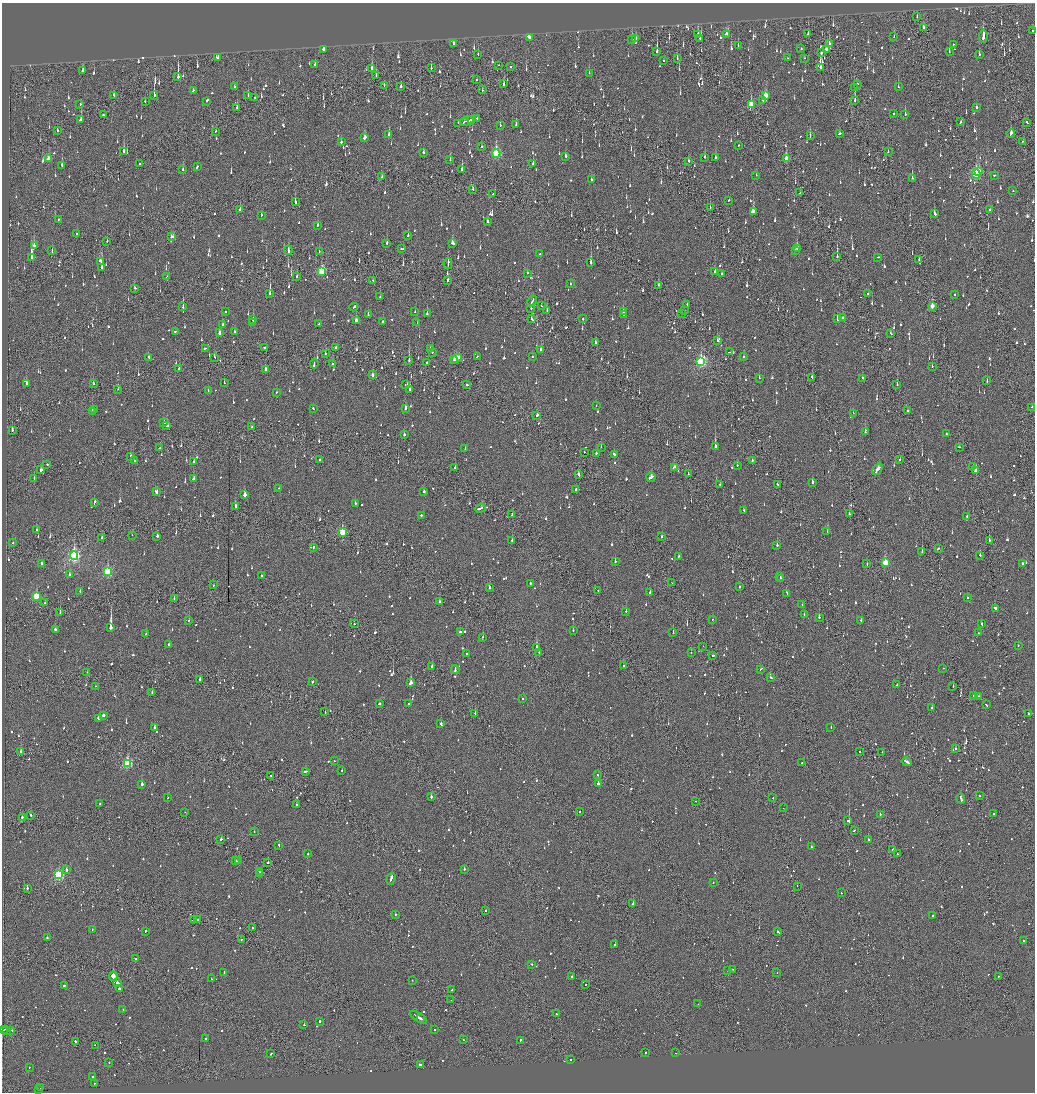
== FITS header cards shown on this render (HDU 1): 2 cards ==
NAXIS1  =                 2065
NAXIS2  =                 2180

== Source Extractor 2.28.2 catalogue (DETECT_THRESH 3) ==
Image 2065 x 2180 px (HDU 1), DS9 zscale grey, zoomed out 1/2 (1 PNG px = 2 x 2 image px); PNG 1037 x 1094 px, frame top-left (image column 1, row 2179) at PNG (2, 3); each listed source drawn as its Kron ellipse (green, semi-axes under 4 px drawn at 4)
Background -0.12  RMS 0.074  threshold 0.221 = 3 sigma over >= 5 px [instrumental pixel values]
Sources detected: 1888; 113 cannot appear on this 1/2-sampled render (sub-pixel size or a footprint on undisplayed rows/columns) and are neither listed nor drawn; of the other 1775, the 500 brightest by FLUX_AUTO listed and drawn (1275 fainter detections omitted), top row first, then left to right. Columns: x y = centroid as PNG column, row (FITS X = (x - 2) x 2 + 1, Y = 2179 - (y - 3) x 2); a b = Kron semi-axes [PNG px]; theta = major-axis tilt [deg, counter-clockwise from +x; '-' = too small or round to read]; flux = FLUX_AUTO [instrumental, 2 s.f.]
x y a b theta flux
917 17 3 1 - 120
923 27 3 2 - 79
1032 30 2 2 - 65
727 34 4 3 - 190
808 34 3 2 - 190
698 35 2 2 - 170
894 36 2 1 - 83
983 36 6 2 86 490
529 37 4 2 - 130
636 38 2 2 - 140
632 39 2 2 - 250
700 39 3 2 - 70
454 43 2 2 - 65
829 43 3 1 - 100
953 44 2 2 - 120
738 45 2 2 - 130
323 49 2 2 - 350
801 49 2 2 - 150
826 50 4 2 - 82
657 51 4 2 - 200
949 52 2 1 - 80
822 53 3 1 - 62
478 54 2 2 - 74
979 54 2 2 - 74
217 58 3 2 - 190
787 58 2 2 - 400
804 58 2 1 - 120
677 59 3 2 - 78
664 61 2 2 - 68
315 65 3 2 - 72
499 65 2 2 - 62
511 66 2 2 - 130
821 67 3 2 - 71
372 68 2 2 - 540
431 68 3 1 - 70
83 70 4 2 - 110
589 73 2 1 - 120
376 76 3 2 - 88
178 77 4 1 - 850
477 80 2 2 - 99
504 84 3 1 - 170
857 84 2 2 - 180
384 85 3 2 - 210
234 87 2 2 - 75
400 87 2 2 - 71
854 87 2 1 - 77
898 87 2 2 - 220
482 90 2 1 - 180
193 91 3 2 - 340
113 95 3 1 - 97
248 95 2 2 - 96
154 96 4 2 - 190
766 96 4 2 - 290
255 98 2 2 - 85
762 100 3 2 - 110
855 100 3 2 - 230
145 101 2 2 - 160
206 101 2 2 - 96
80 104 2 2 - 68
751 105 4 3 - 370
237 107 4 2 - 120
977 107 2 2 - 240
893 113 2 2 - 180
103 115 2 2 - 110
905 115 3 2 - 170
477 119 2 2 - 77
80 120 3 2 - 470
471 120 3 2 - 200
468 121 8 2 21 240
465 122 3 1 - 100
961 122 2 2 - 120
1027 122 3 2 - 62
458 123 2 2 - 140
500 125 2 2 - 74
516 125 2 2 - 130
57 131 2 2 - 130
216 131 2 1 - 80
839 133 2 2 - 92
389 134 4 2 - 480
1011 134 4 2 - 150
810 136 3 2 - 67
365 137 3 2 - 270
1023 141 2 2 - 110
341 142 2 2 - 210
738 146 2 2 - 160
481 147 2 2 - 65
124 151 4 2 - 380
888 152 2 1 - 210
424 153 3 2 - 150
496 154 4 3 - 1100
565 156 3 2 - 110
705 157 3 2 - 200
715 158 3 2 - 120
49 159 3 2 - 180
450 159 3 2 - 91
786 159 3 2 - 330
688 161 2 2 - 86
533 163 3 2 - 160
140 164 2 2 - 120
62 165 2 2 - 160
197 166 3 2 - 150
462 169 3 2 - 330
183 170 2 2 - 200
979 171 3 2 - 270
976 174 4 3 - 1200
756 175 2 2 - 160
994 175 2 2 - 68
382 177 3 2 - 96
912 178 2 1 - 140
591 179 2 2 - 150
473 189 3 1 - 70
1013 191 2 2 - 160
800 193 2 2 - 62
493 194 2 2 - 66
729 200 3 2 - 76
295 202 3 2 - 200
710 207 2 1 - 170
240 209 2 2 - 64
990 209 3 2 - 190
753 212 3 2 - 460
934 214 3 2 - 220
261 215 3 1 - 71
58 220 2 2 - 150
487 221 2 2 - 64
317 225 3 2 - 88
76 234 2 2 - 95
172 236 3 3 - 73
408 236 3 2 - 110
107 241 2 1 - 330
387 243 3 1 - 170
452 243 4 2 - 170
34 245 3 2 - 270
797 248 2 2 - 1100
402 249 3 2 - 100
288 250 4 2 - 210
52 251 2 2 - 63
796 251 2 2 - 96
319 252 2 1 - 79
539 254 2 1 - 81
837 256 3 1 - 340
31 257 3 2 - 1600
878 257 2 2 - 76
919 260 2 2 - 76
100 261 3 3 - 160
591 262 3 2 - 740
448 263 5 2 - 150
102 267 2 2 - 770
322 271 4 3 - 730
715 272 2 2 - 100
527 273 2 2 - 110
721 273 2 2 - 280
167 276 3 2 - 87
297 277 2 2 - 120
373 280 2 2 - 80
447 280 2 2 - 97
570 284 2 2 - 83
658 285 2 2 - 110
135 288 2 2 - 80
270 294 3 2 - 500
868 294 2 2 - 81
955 295 2 2 - 65
380 297 2 2 - 110
532 301 6 2 61 170
687 304 2 2 - 120
541 306 2 2 - 63
932 306 3 2 - 180
183 307 2 1 - 130
354 307 4 2 - 170
531 308 2 2 - 140
547 311 4 2 - 87
684 311 2 1 - 74
225 312 2 2 - 71
415 312 2 2 - 97
623 312 2 2 - 190
682 313 2 1 - 140
368 314 3 2 - 76
427 314 3 2 - 230
623 315 2 2 - 83
842 317 2 2 - 220
837 318 3 2 - 260
531 319 3 2 - 130
583 319 2 1 - 66
253 320 3 2 - 62
356 321 3 3 - 180
253 322 2 2 - 280
383 322 2 2 - 320
417 323 2 1 - 140
222 324 2 2 - 95
319 324 2 2 - 110
175 331 2 2 - 190
235 332 2 2 - 99
219 333 3 2 - 71
891 333 2 2 - 71
717 340 2 2 - 120
595 342 2 2 - 91
264 347 3 2 - 73
336 347 2 1 - 70
205 348 2 2 - 130
430 348 2 2 - 87
541 349 2 2 - 74
432 352 2 2 - 63
729 352 2 1 - 63
325 353 2 2 - 70
477 356 2 2 - 75
532 356 2 2 - 150
148 357 3 2 - 100
214 357 3 1 - 270
743 357 2 2 - 73
457 358 6 2 29 250
409 360 2 1 - 220
454 360 2 2 - 92
701 362 4 3 - 1700
314 363 5 2 - 260
427 363 2 1 - 65
332 364 2 2 - 86
932 366 2 1 - 82
179 369 3 1 - 120
265 370 3 2 - 520
373 375 3 2 - 88
812 377 2 2 - 91
759 378 2 2 - 97
862 378 2 2 - 66
987 381 3 2 - 61
26 383 2 2 - 140
93 383 2 2 - 300
224 383 2 2 - 69
406 385 2 2 - 140
467 385 2 2 - 62
897 385 2 2 - 190
118 389 2 2 - 67
410 389 2 2 - 150
208 390 2 2 - 62
276 392 2 2 - 76
596 406 2 1 - 100
1032 407 2 2 - 64
313 408 2 2 - 64
405 408 2 2 - 220
94 409 2 1 - 63
907 411 2 2 - 89
92 412 2 2 - 73
853 413 2 2 - 79
537 415 3 2 - 120
164 422 2 2 - 190
167 426 2 2 - 210
252 427 2 2 - 83
12 430 2 2 - 110
865 431 3 2 - 170
946 434 2 2 - 260
404 435 2 2 - 120
715 446 3 2 - 1200
601 447 2 1 - 130
959 447 2 2 - 70
160 448 4 2 - 110
465 448 4 2 - 99
585 452 2 1 - 83
596 453 2 2 - 90
614 455 3 2 - 100
130 457 3 2 - 150
320 459 2 2 - 64
900 460 2 2 - 78
135 461 2 2 - 72
752 461 3 2 - 100
193 462 2 2 - 100
47 464 2 2 - 140
737 465 2 2 - 160
972 466 2 1 - 73
674 467 3 2 - 150
455 468 2 2 - 80
877 469 6 2 51 260
41 470 3 2 - 120
976 471 3 2 - 200
688 474 2 2 - 62
579 475 3 2 - 170
651 477 5 2 - 190
34 478 2 1 - 74
194 479 3 2 - 130
812 482 2 2 - 250
720 484 2 2 - 190
777 484 3 2 - 120
279 488 2 2 - 77
576 489 2 2 - 100
156 492 4 2 - 110
424 492 2 2 - 240
245 495 2 2 - 830
94 502 4 2 - 150
355 503 2 2 - 110
235 506 3 2 - 240
480 508 6 2 17 330
744 511 3 2 - 79
849 514 2 2 - 140
421 515 2 2 - 110
512 515 3 1 - 230
967 516 2 2 - 61
37 530 2 2 - 68
342 532 3 2 - 550
827 532 2 2 - 320
132 535 2 1 - 200
157 536 2 2 - 190
662 536 2 2 - 190
102 538 2 2 - 61
512 540 2 1 - 81
989 540 2 2 - 69
12 543 2 1 - 150
777 545 2 2 - 170
313 547 3 2 - 90
938 548 3 2 - 240
922 552 2 1 - 190
980 555 2 2 - 290
74 556 4 3 - 2900
679 556 2 2 - 230
615 561 2 2 - 140
41 563 2 2 - 91
885 563 3 3 - 560
1023 563 3 2 - 140
867 564 2 1 - 96
108 572 4 3 - 1200
69 575 2 2 - 250
261 576 2 2 - 120
780 576 3 2 - 100
781 579 3 2 - 140
530 583 2 2 - 430
672 583 2 1 - 120
214 585 2 2 - 93
489 587 3 2 - 190
739 587 2 2 - 110
598 590 2 1 - 68
80 591 2 2 - 88
650 593 2 2 - 110
787 593 4 2 - 100
36 596 3 3 - 570
968 598 2 2 - 75
174 599 2 1 - 110
439 601 2 2 - 85
45 603 2 1 - 66
802 605 2 2 - 71
995 609 3 2 - 180
626 611 2 2 - 200
60 612 2 1 - 69
804 614 2 2 - 68
819 617 2 2 - 150
712 619 2 2 - 64
861 620 2 2 - 120
189 621 2 2 - 94
354 624 2 2 - 68
982 624 3 2 - 99
111 627 3 2 - 4500
55 629 2 2 - 130
573 631 2 2 - 80
460 632 2 2 - 2900
673 633 2 2 - 85
978 633 2 2 - 170
146 634 2 2 - 65
483 637 2 2 - 67
169 645 3 2 - 110
703 646 2 1 - 85
1018 646 2 2 - 61
537 647 3 2 - 480
466 653 2 2 - 83
539 653 2 1 - 75
691 653 2 2 - 130
713 656 2 2 - 80
432 666 3 1 - 110
623 666 2 1 - 150
943 668 2 2 - 89
455 669 4 2 - 190
761 669 3 2 - 300
87 672 2 1 - 89
771 677 2 2 - 100
200 679 2 2 - 530
312 682 2 2 - 84
411 683 3 2 - 650
897 684 2 2 - 70
95 686 2 1 - 87
953 686 2 1 - 62
152 692 2 2 - 130
974 695 2 2 - 85
979 696 2 2 - 71
523 698 2 2 - 63
379 704 2 2 - 140
408 704 2 2 - 74
986 705 3 2 - 80
932 708 2 2 - 93
325 711 3 1 - 76
1028 713 2 2 - 70
475 714 3 2 - 130
103 715 2 2 - 470
98 718 3 2 - 100
441 723 2 2 - 120
831 727 2 2 - 130
155 728 2 2 - 330
956 749 2 2 - 62
860 751 2 2 - 79
21 752 2 2 - 140
882 752 2 2 - 62
334 761 2 2 - 120
907 762 5 2 - 220
127 763 4 3 - 1200
802 763 2 2 - 220
342 770 2 2 - 110
305 771 3 2 - 170
271 775 2 2 - 65
597 775 2 2 - 73
598 783 3 2 - 2600
142 784 2 2 - 480
979 796 2 2 - 88
431 797 2 2 - 280
168 798 2 2 - 67
773 798 2 2 - 76
961 798 5 2 - 150
695 801 2 1 - 92
100 804 2 2 - 79
297 805 2 2 - 170
783 808 2 1 - 62
580 811 2 2 - 140
185 812 2 1 - 61
994 813 2 1 - 100
880 814 2 2 - 100
31 815 2 2 - 90
22 817 2 2 - 340
848 821 2 2 - 67
854 830 2 2 - 130
254 832 2 2 - 90
221 839 3 2 - 120
868 840 2 2 - 210
279 845 3 2 - 100
811 847 2 2 - 340
892 850 2 2 - 75
308 854 2 2 - 68
897 854 2 2 - 61
238 860 3 2 - 160
235 861 3 2 - 140
268 862 2 2 - 330
464 869 2 2 - 88
66 870 2 2 - 260
259 871 2 2 - 150
260 873 2 1 - 80
59 875 4 3 - 1700
391 879 6 2 73 470
713 883 2 2 - 110
797 886 2 1 - 84
27 888 2 1 - 140
841 893 2 1 - 280
633 904 2 2 - 1300
485 910 2 2 - 120
395 915 2 2 - 120
933 916 2 2 - 110
194 920 4 2 - 190
197 920 3 2 - 130
252 928 2 2 - 66
92 930 2 2 - 67
145 931 3 2 - 89
778 932 4 2 - 250
47 938 2 2 - 380
241 939 2 2 - 63
1023 940 2 2 - 64
615 944 2 1 - 310
136 959 2 2 - 66
532 964 2 2 - 120
732 969 2 2 - 63
728 970 2 1 - 69
224 972 2 2 - 68
777 972 2 1 - 78
113 976 5 2 - 21000
572 976 2 2 - 240
999 976 2 2 - 97
211 979 2 2 - 68
412 980 2 2 - 62
117 983 3 2 - 230
585 984 2 2 - 150
64 985 3 2 - 75
119 989 2 2 - 430
452 990 2 2 - 68
451 1000 2 1 - 68
698 1004 2 2 - 66
123 1010 3 2 - 120
556 1013 2 2 - 91
418 1017 10 2 -33 440
420 1018 3 2 - 200
320 1021 2 2 - 200
304 1025 2 2 - 69
434 1029 2 2 - 97
4 1030 3 2 - 120
7 1030 3 2 - 130
11 1031 3 1 - 100
206 1038 2 2 - 310
463 1040 2 2 - 68
520 1040 2 2 - 82
75 1041 2 2 - 350
95 1045 2 1 - 73
645 1052 2 2 - 140
676 1053 2 2 - 69
271 1054 3 2 - 90
570 1059 2 1 - 66
109 1063 2 2 - 62
420 1064 4 2 - 140
29 1067 2 2 - 80
93 1076 2 2 - 73
94 1083 2 2 - 130
40 1088 3 1 - 280
39 1090 2 1 - 140
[1275 fainter detections neither listed nor drawn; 113 sub-pixel or undisplayed-footprint detections neither listed nor drawn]